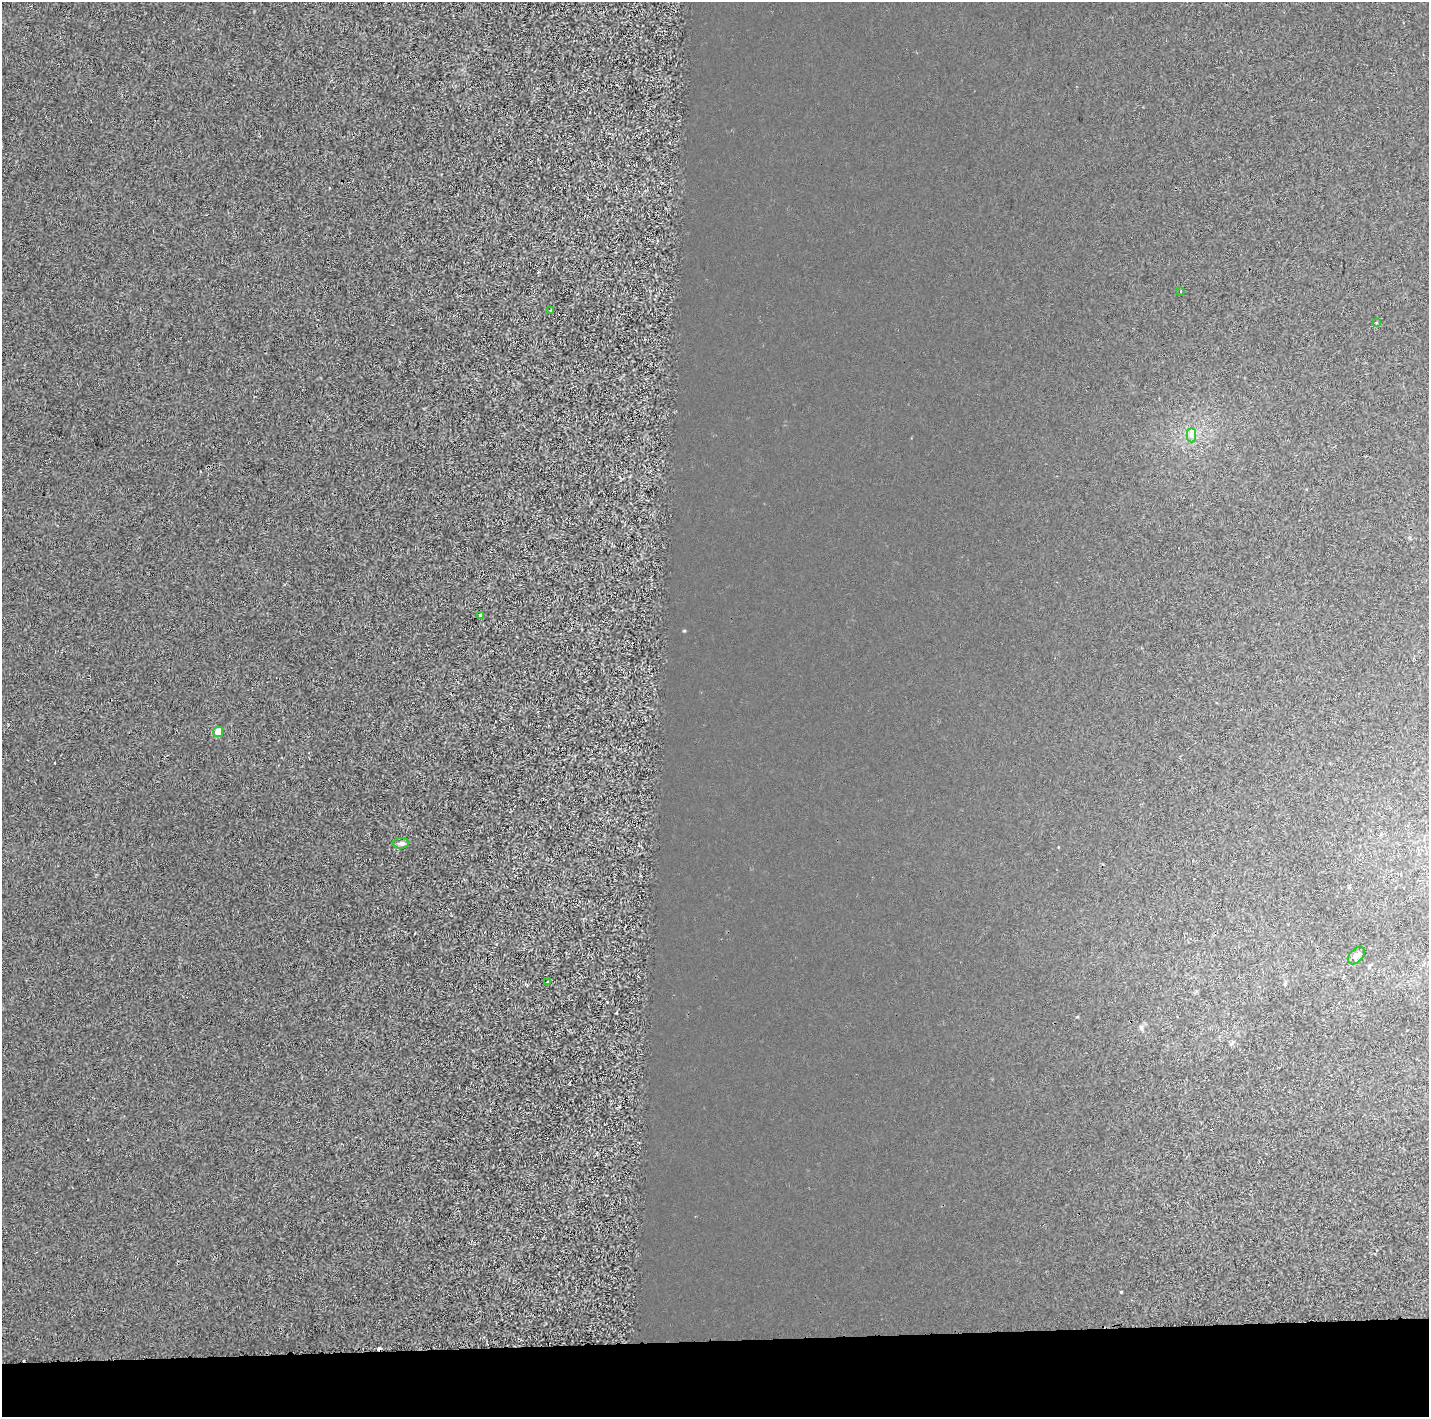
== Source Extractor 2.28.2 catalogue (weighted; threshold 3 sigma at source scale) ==
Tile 8 of 3 x 3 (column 2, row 3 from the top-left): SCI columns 1440-2866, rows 152-1566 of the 4296 x 4548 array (HDU 1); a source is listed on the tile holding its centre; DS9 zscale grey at full resolution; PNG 1431 x 1419 px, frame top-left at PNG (2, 2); each listed source drawn as its Kron ellipse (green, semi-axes under 4 px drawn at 4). Shown black and unused: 5% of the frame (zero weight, under 2 of 3 exposures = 1% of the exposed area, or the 3 px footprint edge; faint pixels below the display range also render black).
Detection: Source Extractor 2.28.2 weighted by HDU 2 'WHT'; one run over the whole footprint, this tile lists its part. Background 4.30e-04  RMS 0.0048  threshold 0.0216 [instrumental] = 3 sigma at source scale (4.5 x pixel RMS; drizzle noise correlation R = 1.50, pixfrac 1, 0.0396/0.0396 arcsec/px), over >= 5 px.
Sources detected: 11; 2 cosmic-ray / hot-pixel residue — neither listed nor drawn; the other 9 listed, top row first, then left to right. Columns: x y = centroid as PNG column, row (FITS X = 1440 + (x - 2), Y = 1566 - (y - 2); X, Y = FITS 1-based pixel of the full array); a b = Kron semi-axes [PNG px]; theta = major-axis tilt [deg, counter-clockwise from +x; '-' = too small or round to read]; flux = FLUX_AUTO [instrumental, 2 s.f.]
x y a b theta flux
1181 291 3 2 - 0.51
551 310 3 3 - 0.46
1376 322 3 3 - 0.42
1191 435 7 5 -90 1.4
481 616 4 3 - 4.1
218 732 5 5 - 6.4
401 843 8 5 1 1.8
1356 955 10 6 46 2.5
547 982 3 2 - 0.36